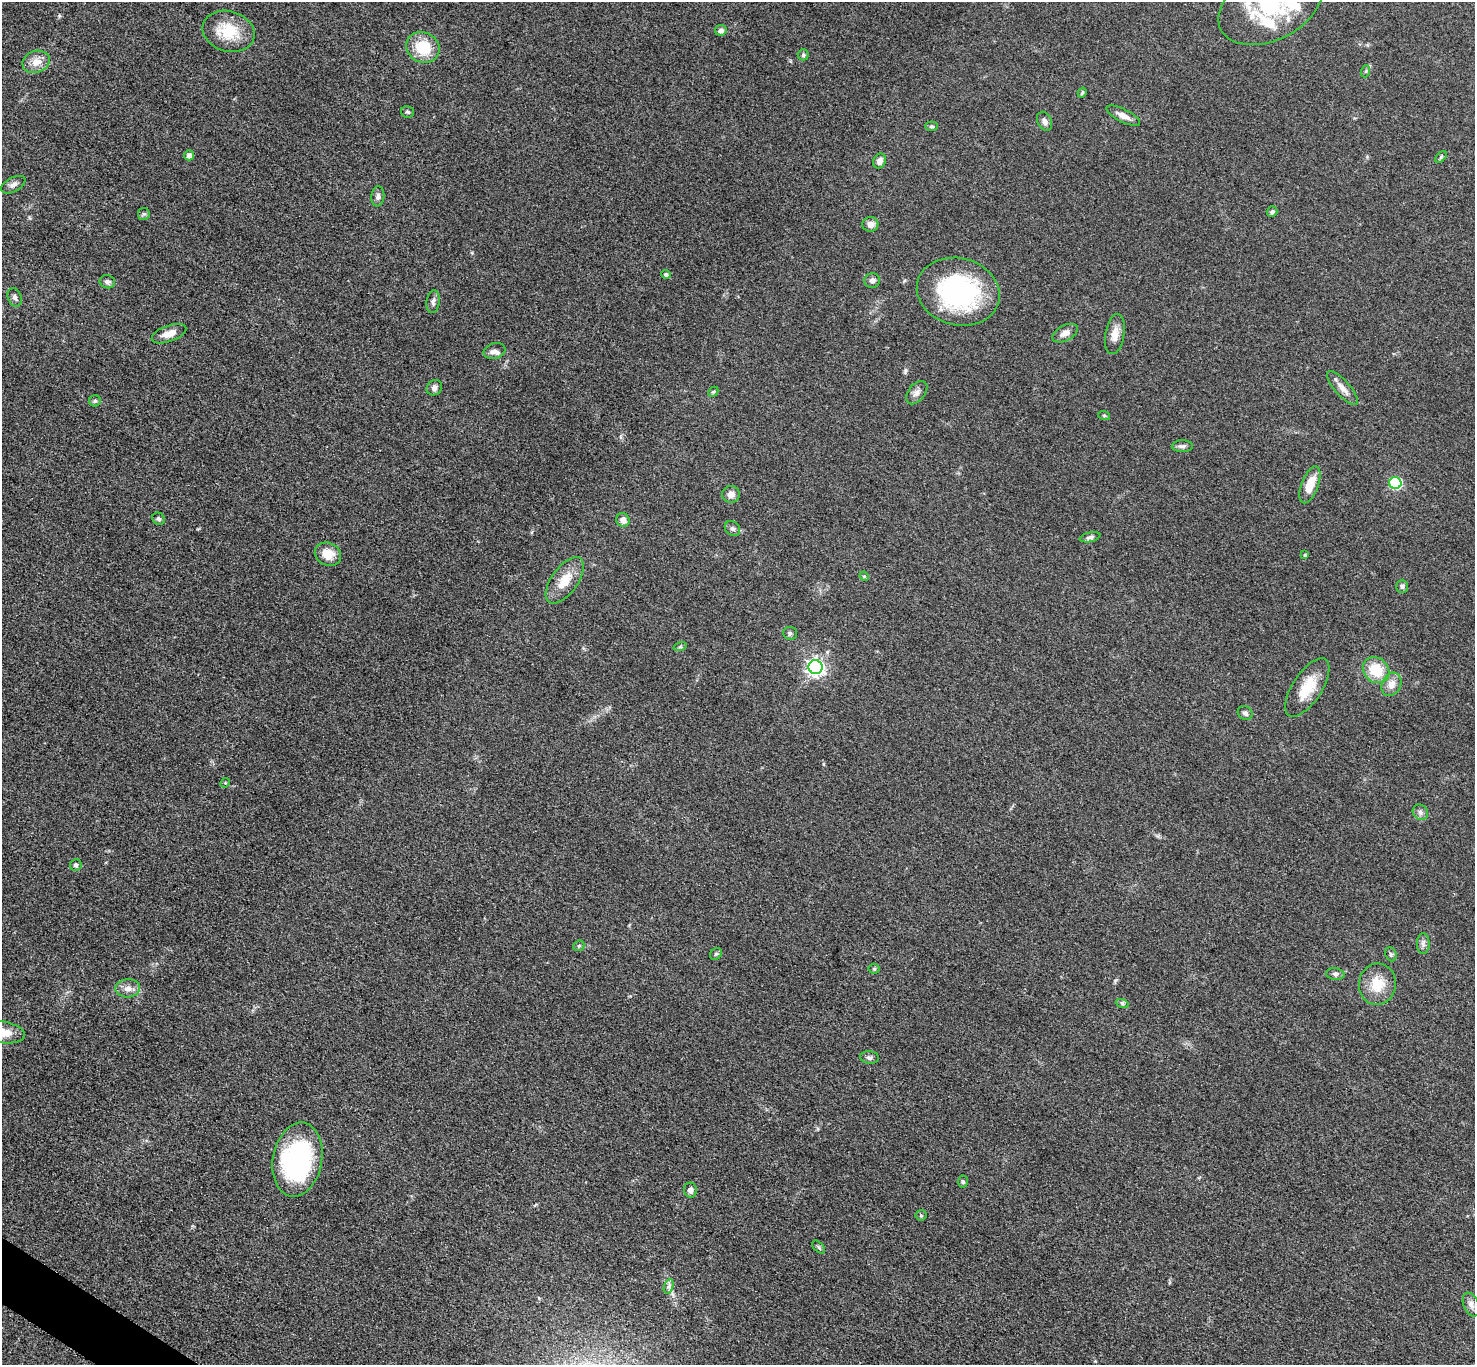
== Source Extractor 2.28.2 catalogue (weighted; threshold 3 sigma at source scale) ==
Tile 7 of 4 x 4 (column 3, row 2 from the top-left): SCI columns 2957-4429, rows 2887-4249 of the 5910 x 5915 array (HDU 1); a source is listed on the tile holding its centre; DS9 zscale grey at full resolution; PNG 1477 x 1367 px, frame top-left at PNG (2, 2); each listed source drawn as its Kron ellipse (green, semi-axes under 4 px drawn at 4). Shown black and unused: <1% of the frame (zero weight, under 3 of 5 exposures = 1% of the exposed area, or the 3 px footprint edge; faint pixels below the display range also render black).
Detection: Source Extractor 2.28.2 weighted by HDU 2 'WHT'; one run over the whole footprint, this tile lists its part. Background 0.053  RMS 0.0057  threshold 0.0257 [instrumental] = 3 sigma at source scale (4.5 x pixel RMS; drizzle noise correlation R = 1.50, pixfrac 1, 0.05/0.05 arcsec/px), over >= 5 px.
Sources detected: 81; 4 inside a brighter listed object's ellipse — not listed separately; the other 77 listed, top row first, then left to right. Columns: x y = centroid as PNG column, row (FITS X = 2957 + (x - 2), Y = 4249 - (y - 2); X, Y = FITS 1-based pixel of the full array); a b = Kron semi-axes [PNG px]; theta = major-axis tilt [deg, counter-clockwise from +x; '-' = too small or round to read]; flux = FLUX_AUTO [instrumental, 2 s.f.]
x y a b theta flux
1270 5 55 34 26 62
721 30 6 5 - 2.1
228 31 26 20 -16 19
423 47 17 15 -29 18
803 55 5 5 - 1.1
36 62 14 11 20 6.4
1366 71 6 4 71 0.78
1082 93 5 4 - 0.86
407 112 6 5 - 1
1123 116 18 6 -26 3.7
1044 121 10 7 -64 2.2
931 126 6 4 0 0.92
189 155 5 5 - 2.4
1441 157 7 4 46 0.79
880 161 8 6 65 3
13 185 13 7 28 2.6
378 196 10 6 83 2
1272 212 5 5 - 1.3
144 214 6 6 - 1
870 224 8 7 - 3.4
666 274 5 4 - 1.3
872 280 8 7 - 2.1
107 282 8 6 -12 1.9
958 292 42 33 -15 86
15 297 9 6 -69 1.9
433 302 11 6 83 2
1065 333 14 7 28 3.7
169 334 18 8 20 6
1115 334 20 9 81 5.6
494 351 11 8 17 2.5
434 388 8 7 - 2.2
1342 388 21 7 -49 4.8
713 392 6 4 44 0.74
917 393 13 8 51 2.9
95 401 6 5 - 0.95
1104 415 6 4 -19 0.63
1182 446 10 6 1 1.8
1395 483 6 6 - 49
1310 485 19 8 69 9.9
731 494 9 8 - 3.7
159 519 6 5 - 1.3
623 520 7 6 - 3.2
732 529 8 6 -42 1.7
1090 537 10 4 12 1.7
328 554 13 11 -24 8.2
1305 555 4 4 - 0.63
864 576 5 4 - 0.57
565 580 27 13 54 12
1402 586 6 6 - 1.3
790 633 7 6 - 1.4
680 647 7 4 17 0.83
815 667 7 7 - 200
1376 670 14 12 -42 16
1391 684 12 9 64 4.6
1307 687 33 14 57 15
1245 713 8 6 -36 1.7
225 783 5 4 - 0.61
1420 812 8 7 - 2.2
76 865 6 5 - 1.5
1423 944 10 6 88 1.9
579 946 6 5 - 0.81
716 954 6 5 - 1
1391 954 7 5 -69 1.1
874 969 5 5 - 0.75
1335 974 9 6 -6 1.8
1377 984 21 18 84 13
128 988 12 9 3 4
1122 1003 7 4 -19 1
2 1032 23 10 -9 11
869 1057 9 6 -6 1.8
297 1160 37 24 80 93
963 1181 6 4 -86 0.98
690 1190 7 6 - 2.7
921 1215 5 5 - 0.79
818 1247 8 4 -46 1
669 1286 7 4 72 1.5
1471 1305 12 7 -68 3.1
Isophote crosses this tile's border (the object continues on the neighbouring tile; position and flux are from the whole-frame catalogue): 2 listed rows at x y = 1270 5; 2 1032